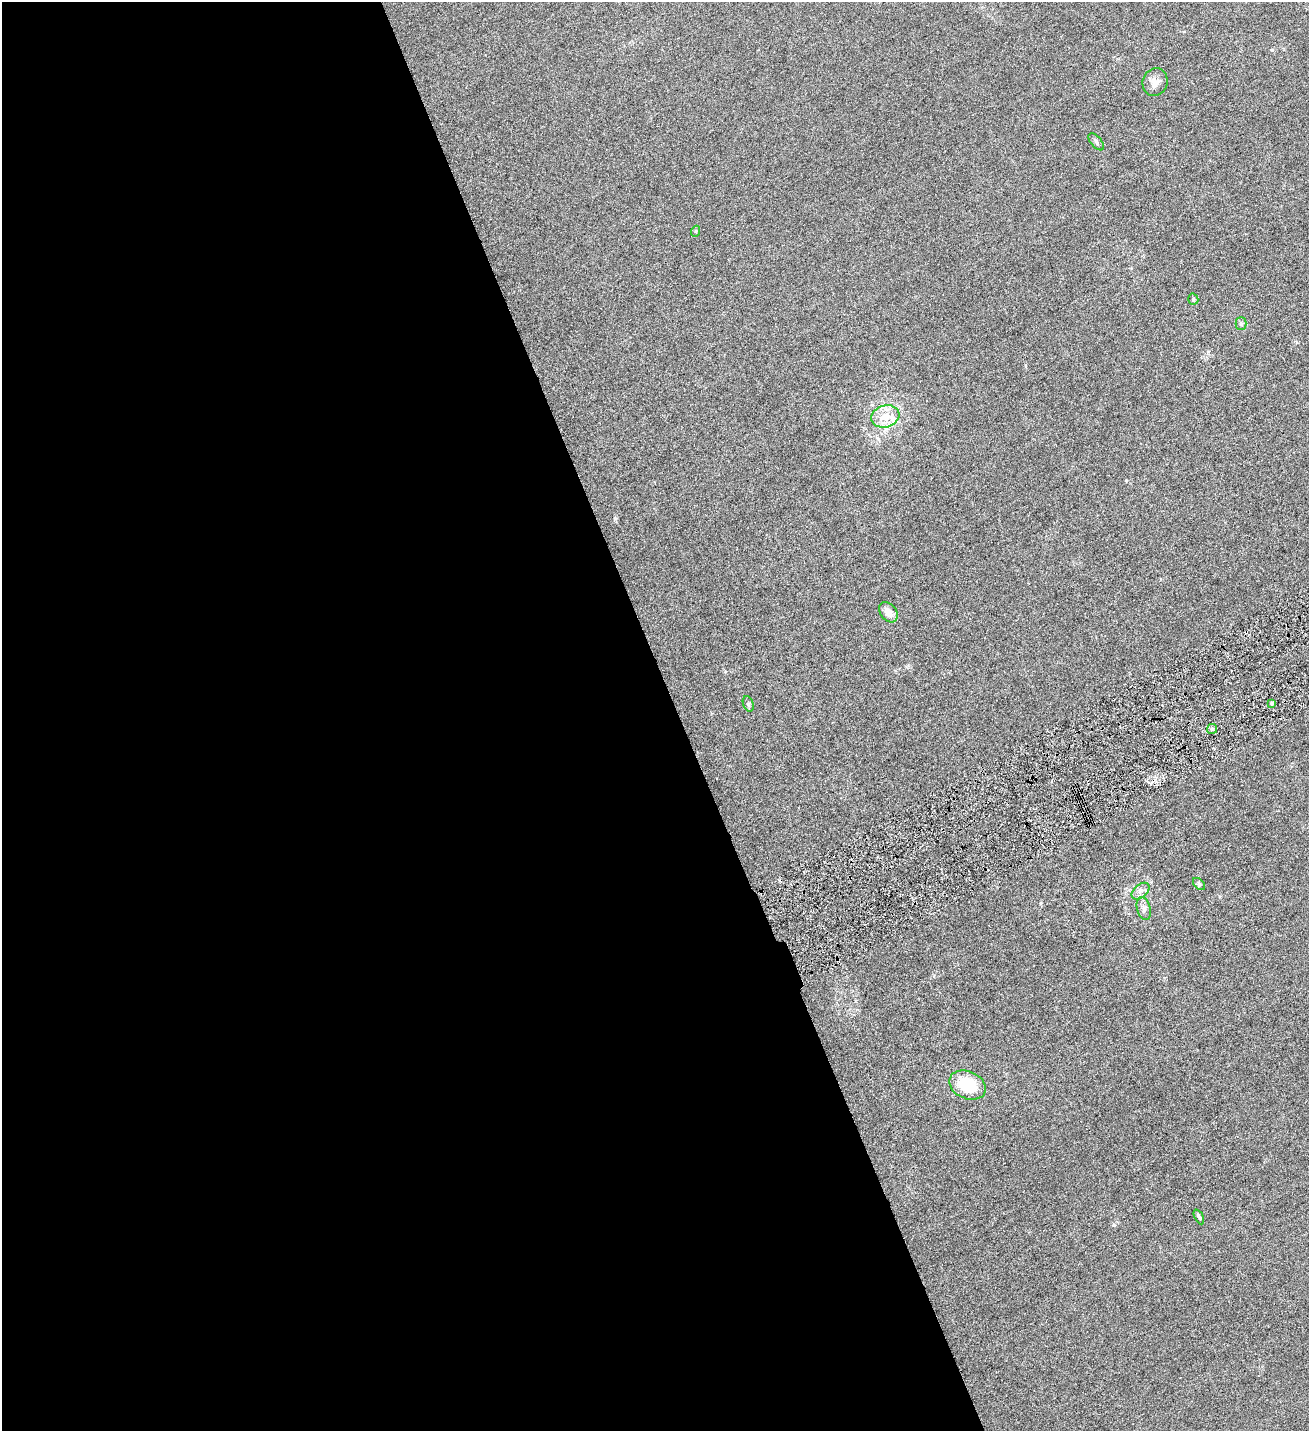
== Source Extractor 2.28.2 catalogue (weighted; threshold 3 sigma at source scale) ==
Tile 9 of 4 x 4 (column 1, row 3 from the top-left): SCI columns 297-1603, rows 1432-2860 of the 5686 x 5720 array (HDU 1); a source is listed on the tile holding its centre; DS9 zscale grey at full resolution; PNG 1311 x 1433 px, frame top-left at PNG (2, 2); each listed source drawn as its Kron ellipse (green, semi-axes under 4 px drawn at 4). Shown black and unused: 52% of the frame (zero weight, under 4 of 8 exposures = <1% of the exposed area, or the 3 px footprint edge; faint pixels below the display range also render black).
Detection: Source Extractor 2.28.2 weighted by HDU 2 'WHT'; one run over the whole footprint, this tile lists its part. Background 0.0445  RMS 0.0066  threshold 0.027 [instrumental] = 3 sigma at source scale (4.09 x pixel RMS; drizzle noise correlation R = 1.36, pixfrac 0.8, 0.05/0.05 arcsec/px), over >= 5 px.
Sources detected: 16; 1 inside a brighter listed object's ellipse — not listed separately; the other 15 listed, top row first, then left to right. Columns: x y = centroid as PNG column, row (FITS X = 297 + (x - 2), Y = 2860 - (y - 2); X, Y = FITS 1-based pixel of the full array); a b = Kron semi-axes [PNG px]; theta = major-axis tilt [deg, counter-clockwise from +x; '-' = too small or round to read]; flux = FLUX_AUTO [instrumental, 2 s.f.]
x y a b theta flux
1155 82 14 12 71 4.5
1096 142 10 5 -50 1.3
696 231 5 3 - 0.58
1193 299 5 5 - 0.94
1241 324 6 5 - 1.2
885 416 14 11 16 8.6
888 612 11 8 -51 5.2
1272 703 4 4 - 0.78
748 704 8 5 -70 1.1
1212 729 5 5 - 1.3
1199 884 7 4 -46 1.1
1140 891 10 6 41 2.8
1144 909 12 6 -75 2.5
968 1085 19 13 -24 27
1199 1217 8 4 -63 1.1
Unlisted compact peaks at least as high as the median listed source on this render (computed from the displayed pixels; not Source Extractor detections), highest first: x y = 1114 1225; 615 518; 1272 50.